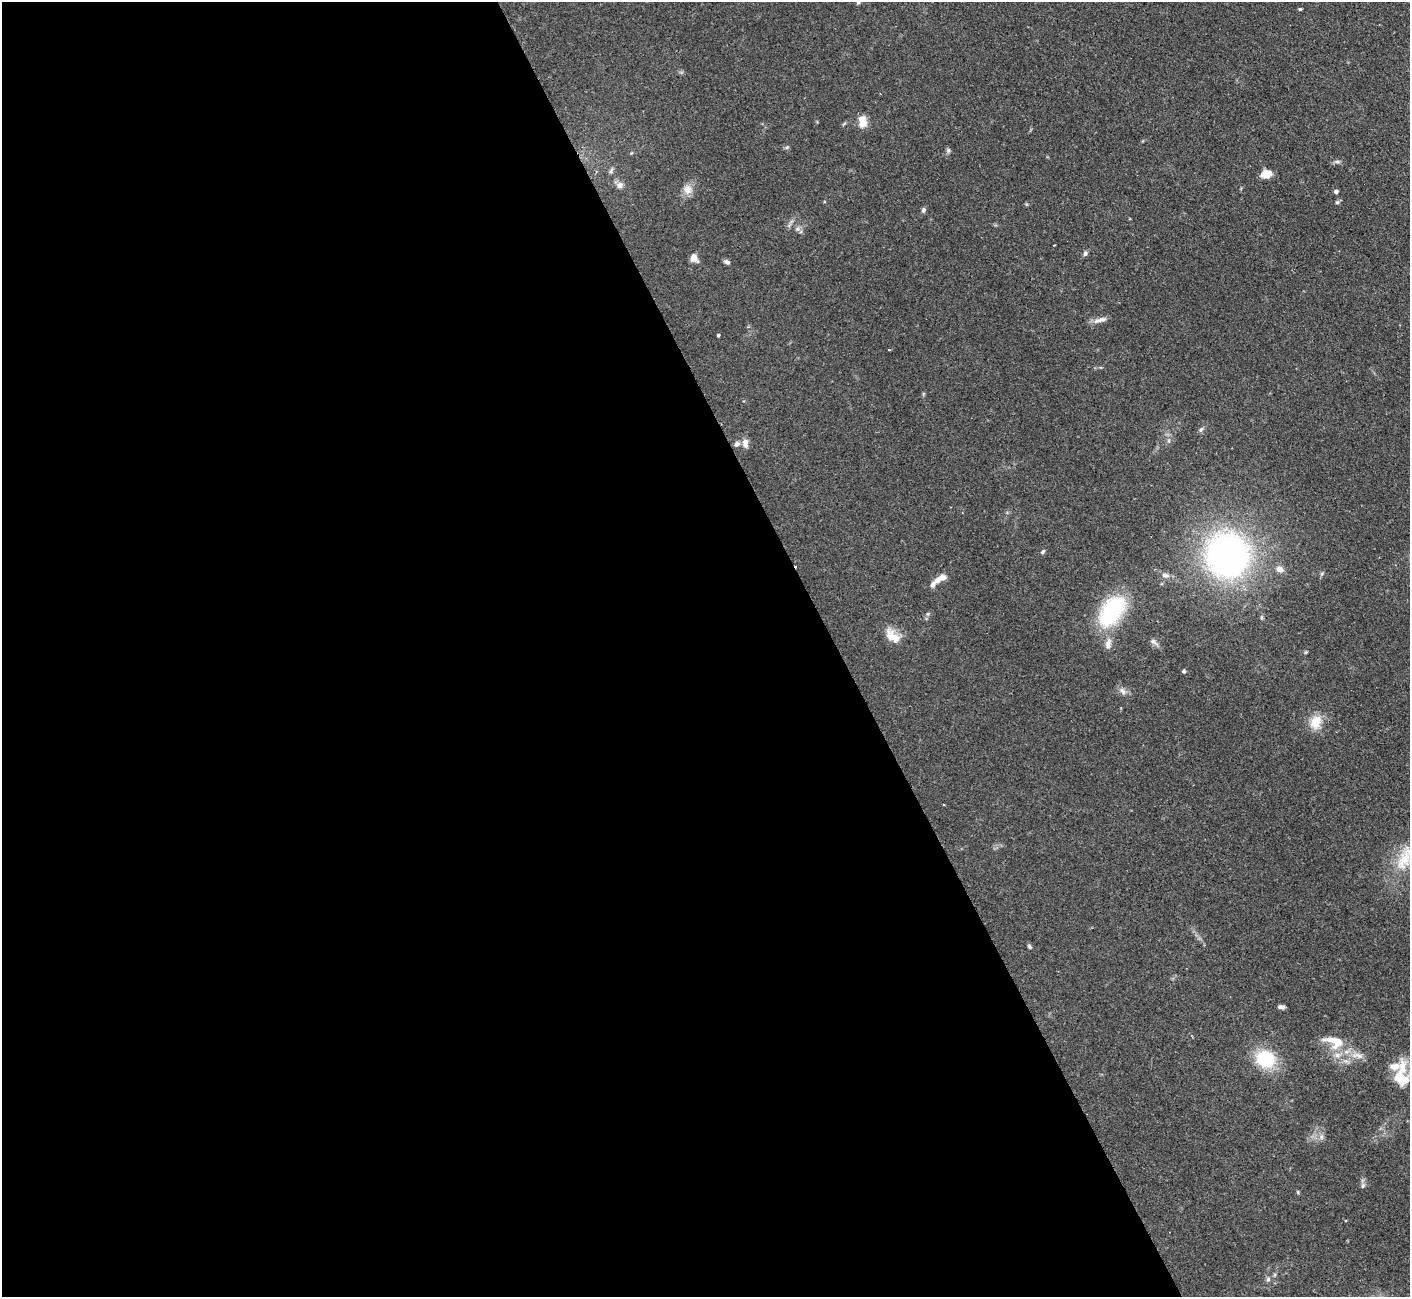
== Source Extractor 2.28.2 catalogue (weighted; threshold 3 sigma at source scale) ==
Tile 9 of 4 x 4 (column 1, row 3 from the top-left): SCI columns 1-1408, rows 1583-2877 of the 5636 x 5623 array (HDU 1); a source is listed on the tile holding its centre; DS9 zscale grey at full resolution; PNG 1412 x 1299 px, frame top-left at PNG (2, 2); no overlay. Shown black and unused: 59% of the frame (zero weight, under 2 of 3 exposures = <1% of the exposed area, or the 3 px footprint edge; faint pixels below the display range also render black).
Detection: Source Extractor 2.28.2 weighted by HDU 2 'WHT'; one run over the whole footprint, this tile lists its part. Background 0.0825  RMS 0.0058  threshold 0.026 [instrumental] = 3 sigma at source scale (4.5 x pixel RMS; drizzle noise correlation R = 1.50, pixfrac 1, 0.05/0.05 arcsec/px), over >= 5 px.
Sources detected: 56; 1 cosmic-ray / hot-pixel residue — not listed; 4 inside a brighter listed object's ellipse — not listed separately; the other 51 listed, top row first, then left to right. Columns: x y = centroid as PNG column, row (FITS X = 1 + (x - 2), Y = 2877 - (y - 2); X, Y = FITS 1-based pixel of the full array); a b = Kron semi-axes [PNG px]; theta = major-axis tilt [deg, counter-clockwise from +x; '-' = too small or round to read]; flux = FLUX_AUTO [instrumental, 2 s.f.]
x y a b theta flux
858 2 7 5 75 1
1300 9 3 3 - 1.3
862 121 14 9 -79 6.6
787 147 6 4 19 0.79
948 150 7 5 71 1.2
1337 161 8 4 8 1.2
611 171 9 4 64 1.2
1266 174 10 7 7 7.5
620 185 10 8 78 2.5
688 190 14 12 88 5
1336 191 4 4 - 1.7
1337 202 6 5 - 0.99
923 210 7 5 78 1.2
798 229 7 5 20 1.6
1085 253 7 5 81 1.3
694 258 9 8 - 4
727 262 7 5 -23 1.6
1101 320 14 7 7 3.3
718 335 3 3 - 0.88
889 350 4 2 - 0.54
1201 430 8 5 63 1.3
1169 441 6 4 -72 0.93
745 443 12 7 -84 3.6
737 444 8 6 43 1.9
1043 552 7 4 47 0.98
1227 555 33 32 - 250
1280 569 9 8 - 3.9
1165 575 12 7 -11 2.6
942 577 9 7 11 3.5
933 585 9 5 63 2.2
1112 611 31 17 54 63
928 614 6 4 -71 0.71
1262 617 6 4 71 0.79
892 636 23 12 -47 8.1
1154 642 15 5 -40 2.1
1108 644 16 9 81 4.1
1306 652 4 4 - 0.7
1184 671 4 4 - 1.1
1123 691 13 6 -47 2.5
1316 722 20 15 71 9.7
944 805 2 2 - 0.64
1405 858 41 18 68 21
1029 946 6 5 - 0.97
1281 1007 6 4 -8 1.8
1334 1042 33 17 -19 15
1265 1059 20 17 -18 31
1401 1076 34 17 89 18
1321 1137 7 6 - 1.8
1363 1186 7 5 50 1.2
1298 1192 6 3 73 0.58
1268 1279 6 6 - 1.3
Isophote crosses this tile's border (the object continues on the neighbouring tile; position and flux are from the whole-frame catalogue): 2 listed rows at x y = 858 2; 1405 858